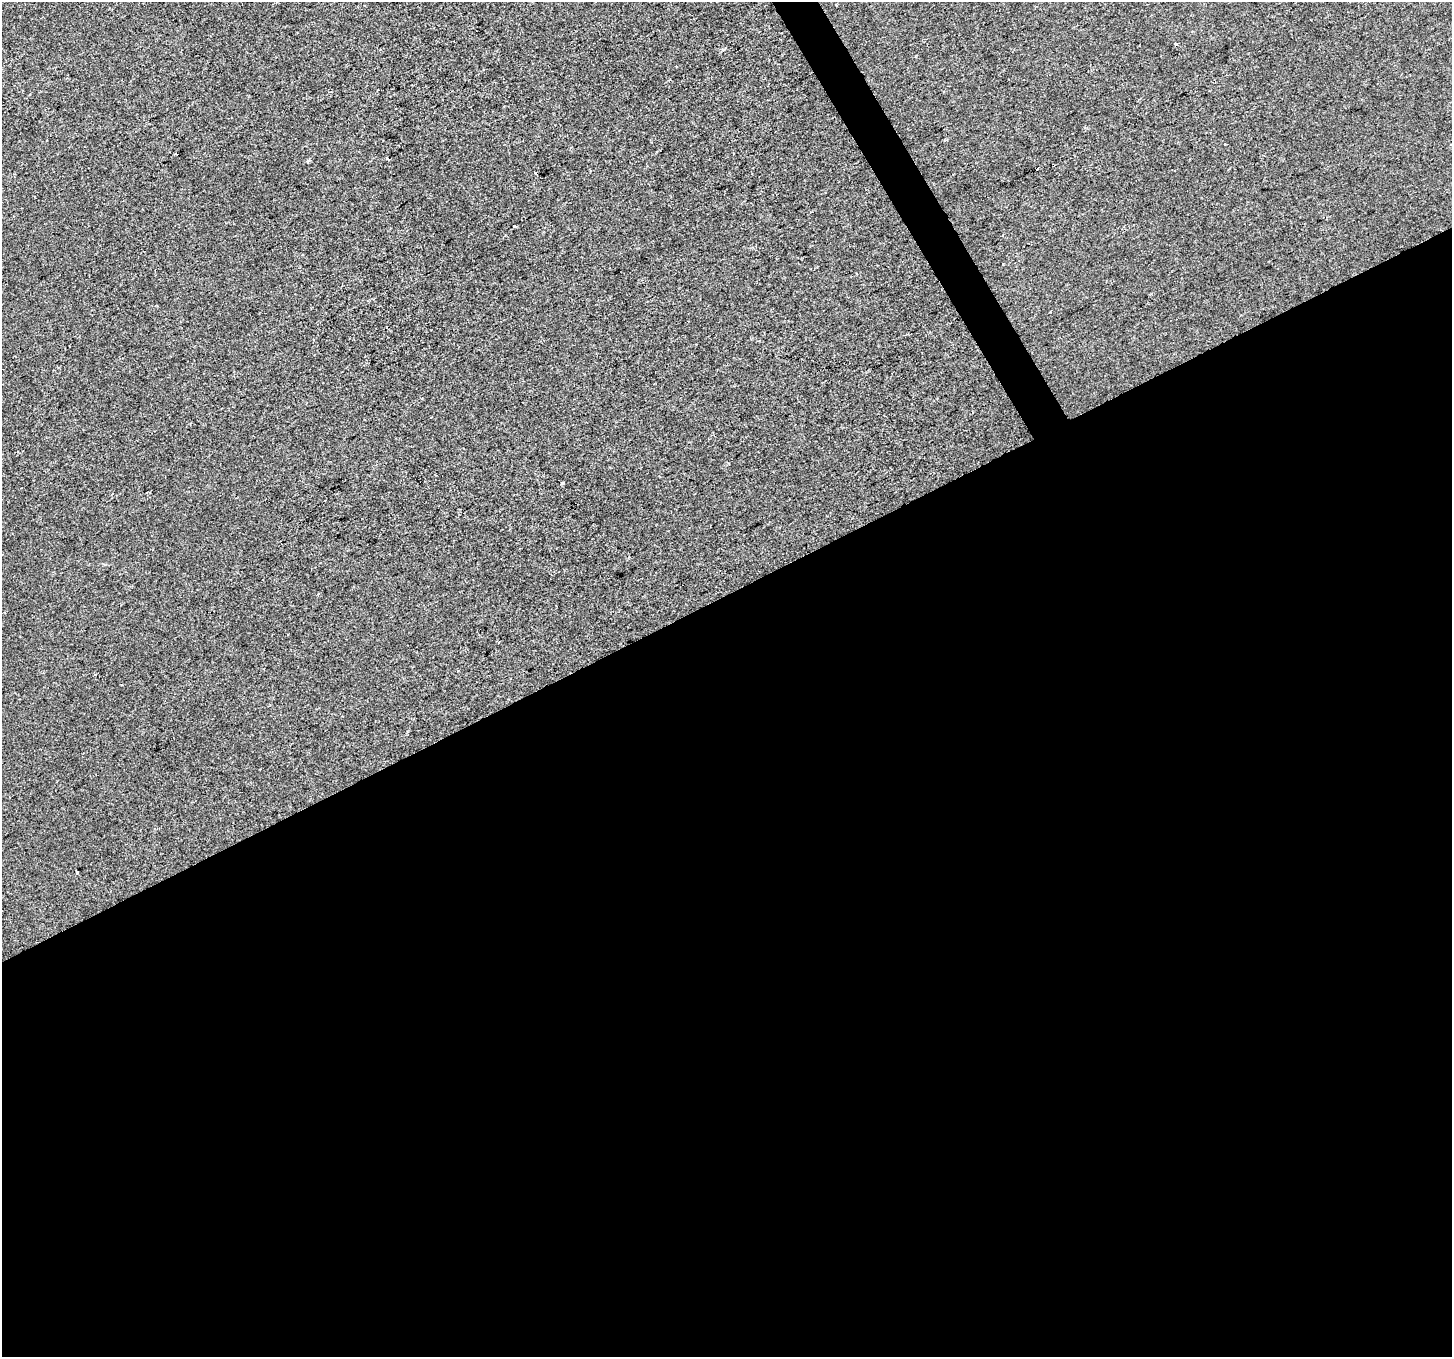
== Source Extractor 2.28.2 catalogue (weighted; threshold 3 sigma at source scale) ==
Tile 15 of 4 x 4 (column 3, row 4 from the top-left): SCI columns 2901-4350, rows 165-1519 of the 5799 x 5687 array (HDU 1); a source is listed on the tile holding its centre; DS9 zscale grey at full resolution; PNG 1454 x 1359 px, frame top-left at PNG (2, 2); no overlay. Shown black and unused: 57% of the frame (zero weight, under 2 of 3 exposures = <1% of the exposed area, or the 3 px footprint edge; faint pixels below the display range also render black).
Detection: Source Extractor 2.28.2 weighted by HDU 2 'WHT'; one run over the whole footprint, this tile lists its part. Background 0.00151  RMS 0.0057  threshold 0.0255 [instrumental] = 3 sigma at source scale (4.5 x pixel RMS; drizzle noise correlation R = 1.50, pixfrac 1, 0.0396/0.0396 arcsec/px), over >= 5 px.
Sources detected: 10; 2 cosmic-ray / hot-pixel residue — not listed; the other 8 listed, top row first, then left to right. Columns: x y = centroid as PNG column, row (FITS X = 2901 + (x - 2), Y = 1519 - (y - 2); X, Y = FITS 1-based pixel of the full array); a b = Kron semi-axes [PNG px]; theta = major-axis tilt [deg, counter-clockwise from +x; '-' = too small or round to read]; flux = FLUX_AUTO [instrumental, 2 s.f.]
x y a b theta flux
836 5 3 2 - 0.67
1175 44 4 3 - 0.65
676 66 2 2 - 0.5
175 154 3 2 - 0.76
387 158 4 2 - 0.62
514 226 3 3 - 3.6
562 483 3 3 - 3.4
77 872 4 3 - 2